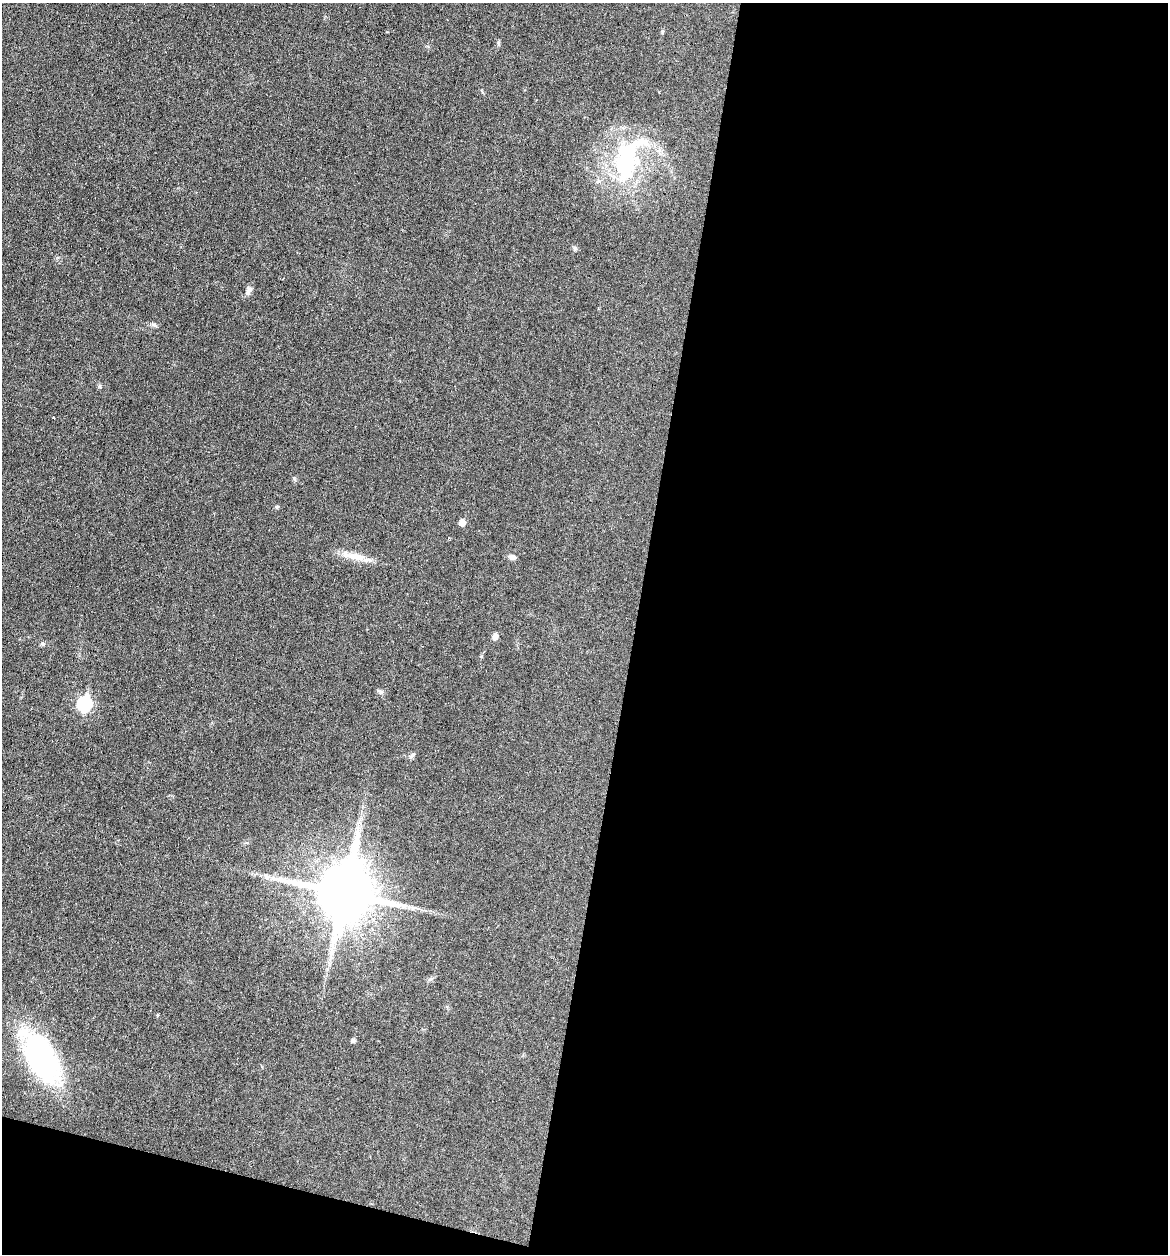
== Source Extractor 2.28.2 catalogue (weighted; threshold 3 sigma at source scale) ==
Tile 16 of 4 x 4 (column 4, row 4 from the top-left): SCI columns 3618-4783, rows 2-1253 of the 5027 x 5007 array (HDU 1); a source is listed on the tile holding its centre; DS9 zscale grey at full resolution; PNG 1170 x 1256 px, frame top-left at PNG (2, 3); no overlay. Shown black and unused: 48% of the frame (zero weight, under 3 of 6 exposures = <1% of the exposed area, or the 3 px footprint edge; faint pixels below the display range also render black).
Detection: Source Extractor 2.28.2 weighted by HDU 2 'WHT'; one run over the whole footprint, this tile lists its part. Background 0.0454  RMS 0.0044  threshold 0.0179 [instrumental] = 3 sigma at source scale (4.09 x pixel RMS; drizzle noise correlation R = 1.36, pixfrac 0.8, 0.05/0.05 arcsec/px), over >= 5 px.
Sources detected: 16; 1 inside a brighter listed object's ellipse — not listed separately; the other 15 listed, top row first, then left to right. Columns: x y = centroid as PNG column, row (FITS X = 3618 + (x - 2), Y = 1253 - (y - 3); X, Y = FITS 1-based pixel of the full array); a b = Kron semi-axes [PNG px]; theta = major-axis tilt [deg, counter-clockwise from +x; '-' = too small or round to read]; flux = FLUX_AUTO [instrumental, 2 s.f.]
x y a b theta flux
662 32 6 4 90 0.53
626 161 55 35 70 47
249 290 11 7 76 1.7
277 507 6 4 20 0.62
462 523 5 5 - 3.5
355 557 27 10 -11 6.2
512 557 9 7 -16 1.3
495 636 8 5 79 1.9
43 644 7 5 -31 0.82
84 703 8 7 - 53
412 756 9 5 49 0.95
266 876 9 5 -33 1.3
344 893 18 16 78 2600
353 1040 5 5 - 1.1
41 1057 41 20 -61 110
Unlisted compact peaks at least as high as the median listed source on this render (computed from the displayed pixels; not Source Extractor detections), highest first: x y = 100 386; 154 325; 294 478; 575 248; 381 692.